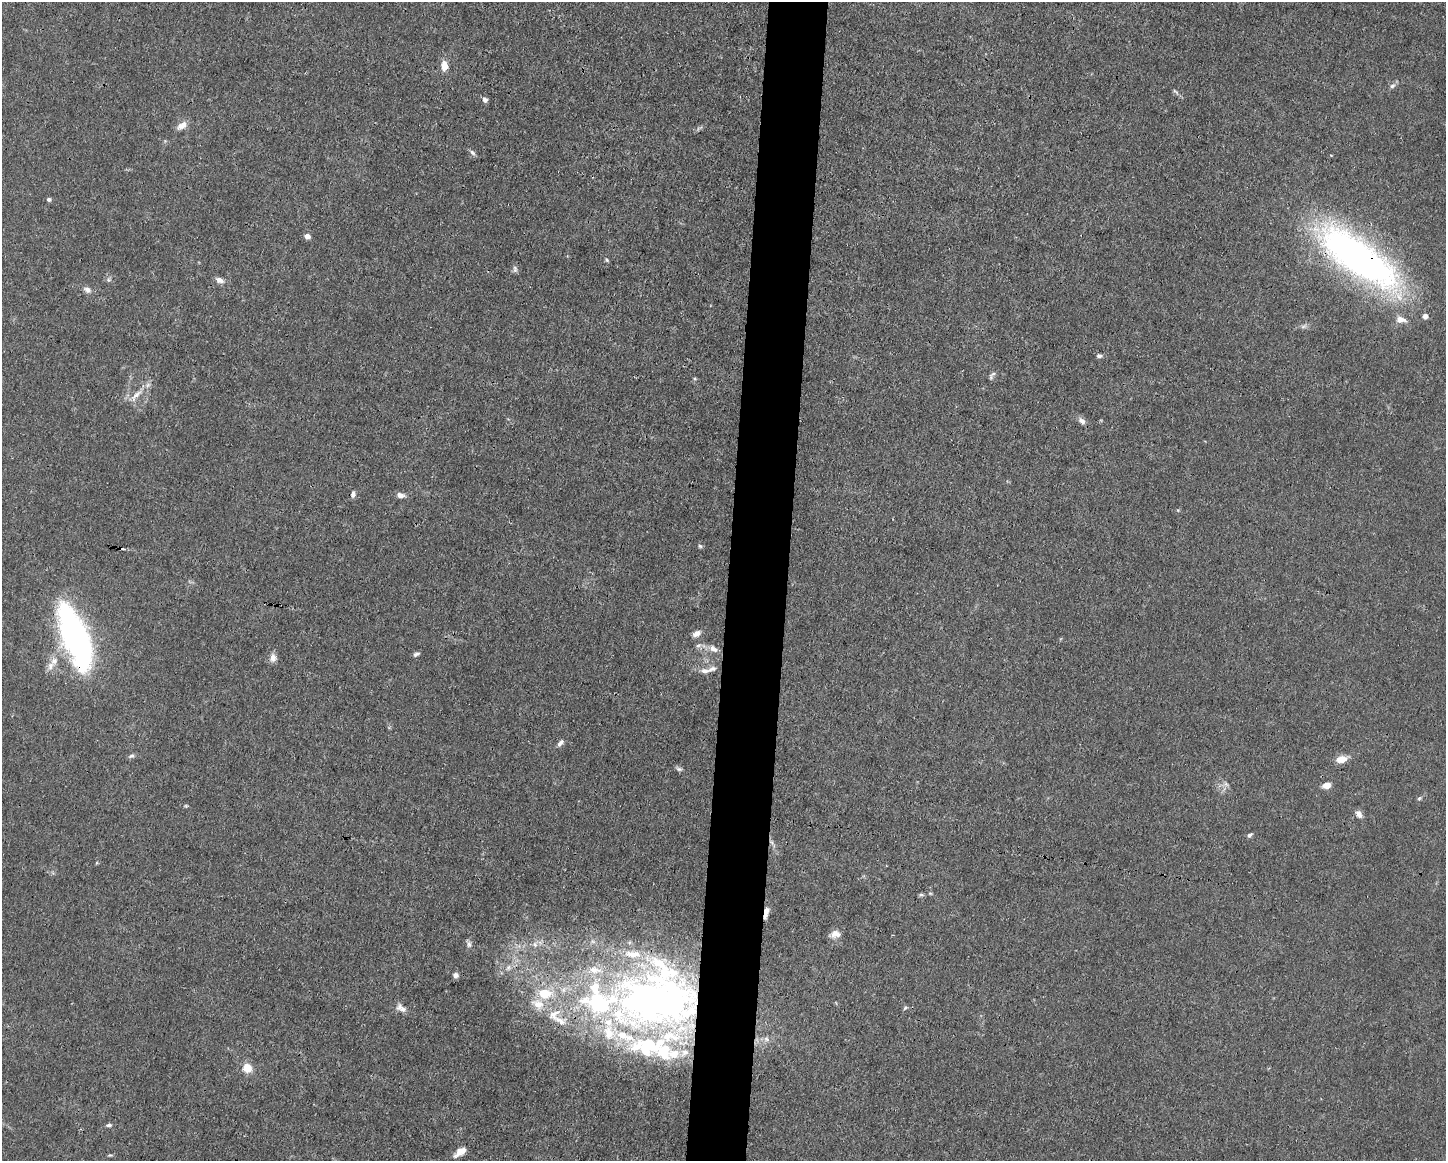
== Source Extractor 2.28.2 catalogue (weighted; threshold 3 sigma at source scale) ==
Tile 8 of 3 x 4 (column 2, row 3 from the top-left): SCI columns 1556-2999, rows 1161-2319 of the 4666 x 4638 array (HDU 1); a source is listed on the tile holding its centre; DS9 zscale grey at full resolution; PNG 1448 x 1163 px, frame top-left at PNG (2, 2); no overlay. Shown black and unused: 4% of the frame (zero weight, under 3 of 4 exposures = <1% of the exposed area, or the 3 px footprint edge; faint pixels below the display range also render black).
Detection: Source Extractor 2.28.2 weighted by HDU 2 'WHT'; one run over the whole footprint, this tile lists its part. Background 0.0158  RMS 0.0025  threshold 0.011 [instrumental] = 3 sigma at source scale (4.5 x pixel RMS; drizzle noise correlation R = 1.50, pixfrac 1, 0.05/0.05 arcsec/px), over >= 5 px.
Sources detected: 78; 3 inside a brighter object's white glare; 1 cosmic-ray / hot-pixel residue — not listed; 15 inside a brighter listed object's ellipse — not listed separately; the other 59 listed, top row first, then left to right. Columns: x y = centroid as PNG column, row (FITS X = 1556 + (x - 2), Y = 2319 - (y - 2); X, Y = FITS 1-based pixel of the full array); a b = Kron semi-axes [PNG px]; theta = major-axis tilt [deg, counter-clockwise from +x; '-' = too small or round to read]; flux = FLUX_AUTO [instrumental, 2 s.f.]
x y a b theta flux
444 66 10 7 -89 2.7
1392 86 8 6 31 0.76
1175 91 11 4 -36 0.52
485 100 7 6 - 0.81
182 126 14 8 36 1.9
472 153 10 5 -42 0.68
49 199 6 5 - 0.56
307 236 5 4 - 2
1359 258 87 30 -36 120
607 260 5 5 - 0.33
515 269 10 5 -80 0.66
219 280 10 6 -22 1.5
87 290 11 7 -24 1.1
1425 316 6 5 - 1.2
1401 319 13 8 -11 1.9
1304 326 10 5 27 0.69
1099 356 7 5 -15 0.64
993 374 11 4 35 0.57
136 395 22 7 50 2.3
1082 421 9 7 -37 1.2
353 494 8 5 81 0.79
400 495 10 6 -11 1.3
700 546 5 5 - 0.4
696 634 10 6 27 1.4
77 639 53 24 -69 74
698 645 8 4 19 0.6
714 649 14 8 -28 1.8
416 654 9 5 24 0.61
273 658 11 8 87 1.3
54 661 12 9 65 1.9
705 671 12 7 -5 1.3
560 743 11 5 48 0.91
131 756 7 5 28 0.61
1341 759 13 7 12 2.9
679 769 9 5 -15 0.58
1226 784 7 6 - 0.71
1327 785 9 6 11 1.9
1419 798 6 5 - 0.38
186 806 5 4 - 0.28
1359 814 10 7 -59 1.2
1250 835 7 5 41 0.53
771 842 7 4 -69 0.57
921 895 8 4 -8 0.41
766 912 13 5 78 1.9
835 934 14 9 9 1.8
469 944 10 6 -82 0.83
508 968 9 6 74 0.94
455 975 6 6 - 1
545 993 16 12 -2 6.3
658 999 99 81 -5 160
538 1004 19 12 -19 3.8
401 1008 15 8 -34 1.6
905 1008 6 4 43 0.36
560 1021 23 8 -31 3
766 1039 8 6 -30 0.91
247 1068 11 10 - 3.1
109 1125 7 4 -4 0.59
460 1152 16 7 36 2.3
110 1155 6 3 16 0.3
Overlapping masked pixels (flux is a lower limit): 4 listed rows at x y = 1359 258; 77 639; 766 912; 658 999